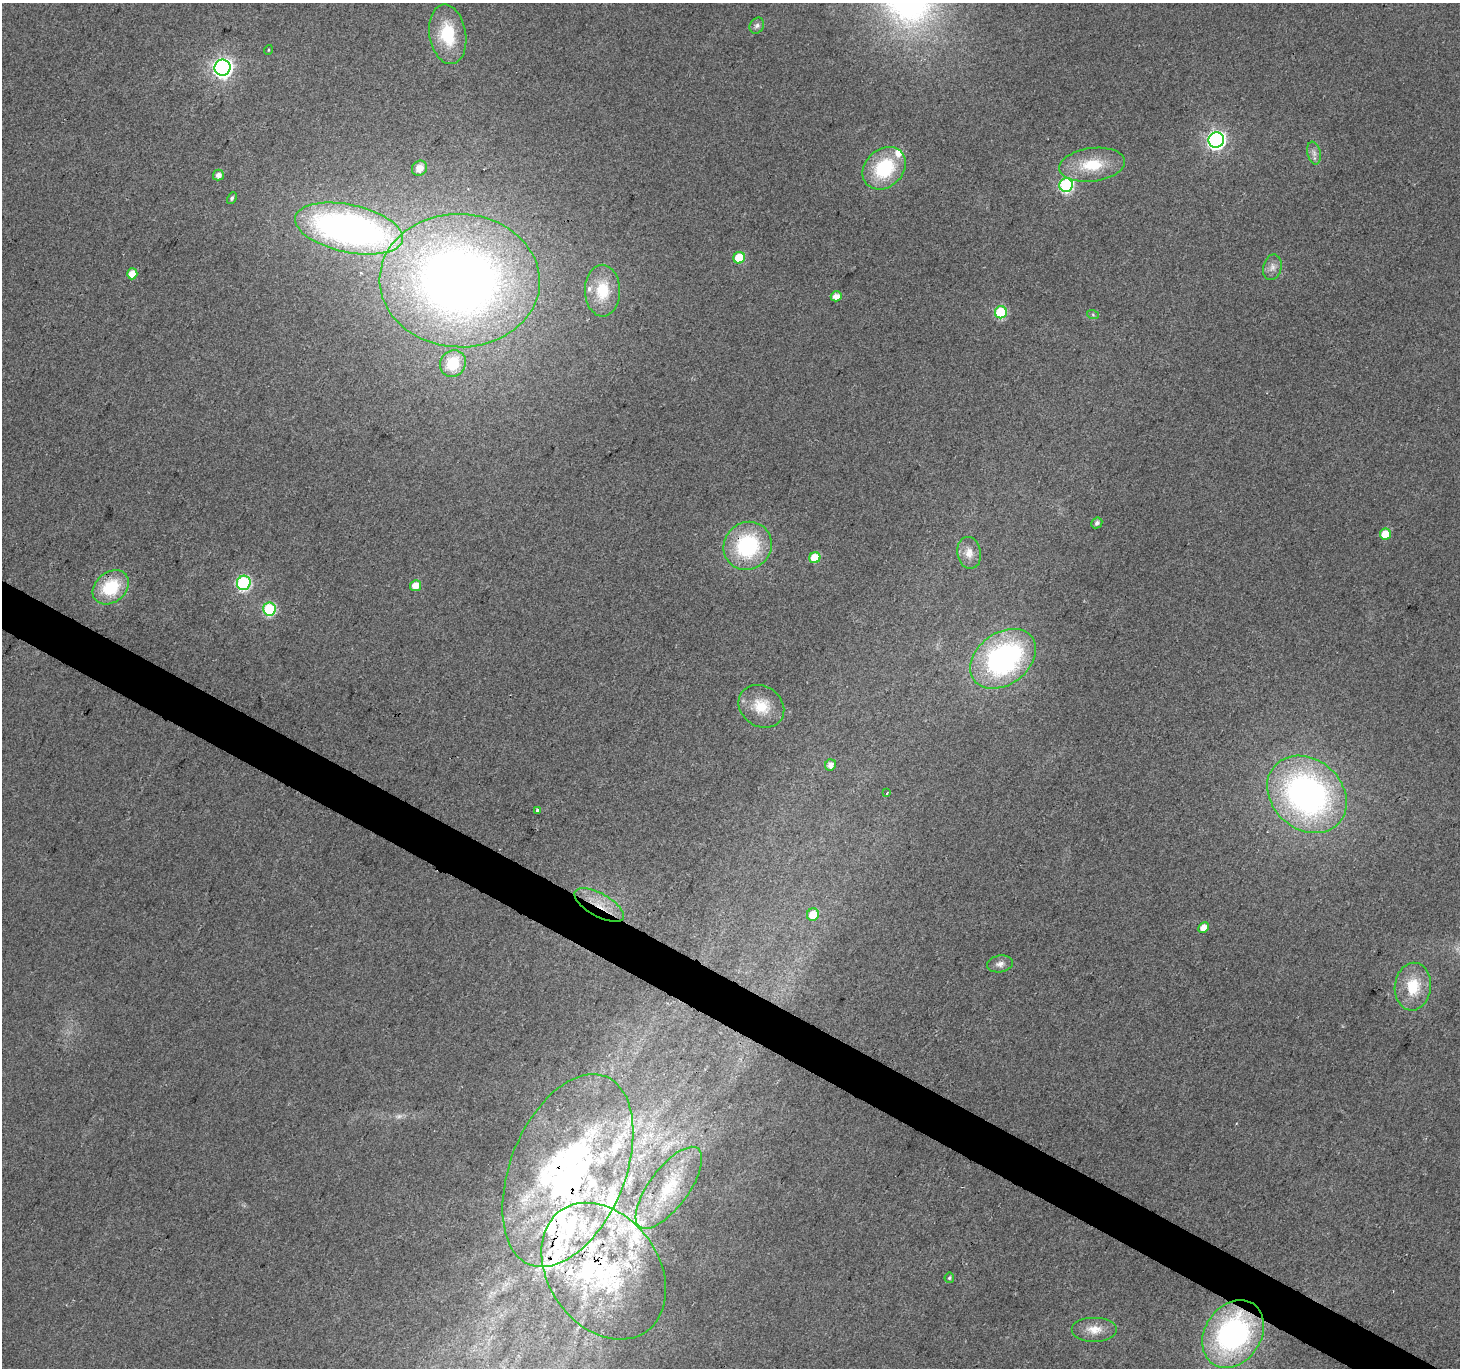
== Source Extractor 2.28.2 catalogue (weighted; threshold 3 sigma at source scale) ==
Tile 6 of 4 x 4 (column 2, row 2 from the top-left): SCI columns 1464-2921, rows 2993-4358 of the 5836 x 5917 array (HDU 1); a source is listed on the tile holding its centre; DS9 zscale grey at full resolution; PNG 1462 x 1370 px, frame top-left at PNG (2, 3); each listed source drawn as its Kron ellipse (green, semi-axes under 4 px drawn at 4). Shown black and unused: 3% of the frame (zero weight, under 2 of 3 exposures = <1% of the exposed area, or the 3 px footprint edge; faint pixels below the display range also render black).
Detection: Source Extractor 2.28.2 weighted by HDU 2 'WHT'; one run over the whole footprint, this tile lists its part. Background 0.0289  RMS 0.0082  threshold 0.0368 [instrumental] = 3 sigma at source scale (4.5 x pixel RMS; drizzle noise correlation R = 1.50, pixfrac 1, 0.0396/0.0396 arcsec/px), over >= 5 px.
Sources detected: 68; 1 too faint to see at this stretch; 1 cosmic-ray / hot-pixel residue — neither listed nor drawn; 18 inside a brighter listed object's ellipse — not listed separately; the other 48 listed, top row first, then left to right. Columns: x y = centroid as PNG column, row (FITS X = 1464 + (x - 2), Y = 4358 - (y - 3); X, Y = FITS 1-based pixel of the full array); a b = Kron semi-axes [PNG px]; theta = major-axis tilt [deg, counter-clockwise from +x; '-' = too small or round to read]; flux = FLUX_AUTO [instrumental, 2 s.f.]
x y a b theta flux
757 26 8 6 55 2.8
448 34 30 18 -80 40
268 50 5 3 - 0.69
223 68 8 8 - 420
1216 140 8 7 - 310
1314 153 11 6 -75 4.2
1092 165 33 16 7 32
419 168 8 7 - 8.6
884 168 24 19 43 54
218 175 5 5 - 4.7
1066 185 7 6 - 150
232 198 6 4 63 1.8
349 229 55 24 -12 430
739 258 6 5 - 27
1272 267 13 9 76 5.4
132 274 5 5 - 12
460 281 80 66 -2 750
602 291 26 17 -89 30
836 296 5 5 - 7.8
1001 312 6 6 - 58
1093 315 6 4 -20 1.2
453 364 14 12 55 20
1097 523 6 5 - 3
1385 534 5 5 - 20
748 546 25 23 45 81
969 553 16 12 -80 8.8
815 558 6 5 - 22
244 583 7 7 - 130
416 586 5 5 - 12
111 587 20 15 39 40
269 609 6 6 - 81
1003 659 36 26 36 190
761 706 24 20 -34 23
830 765 6 5 - 5.4
887 793 3 2 - 0.98
1307 794 43 35 -41 290
537 810 3 3 - 4.3
599 905 27 11 -29 21
813 915 6 6 - 15
1204 928 5 5 - 9.5
1000 964 13 8 11 4.5
1413 987 24 18 84 27
568 1170 102 57 68 300
669 1188 49 19 53 43
604 1271 74 55 -54 170
949 1278 5 4 - 1.2
1094 1329 23 12 0 13
1233 1334 36 28 56 190
Overlapping masked pixels (flux is a lower limit): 5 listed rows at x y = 748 546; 599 905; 568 1170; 604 1271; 1233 1334